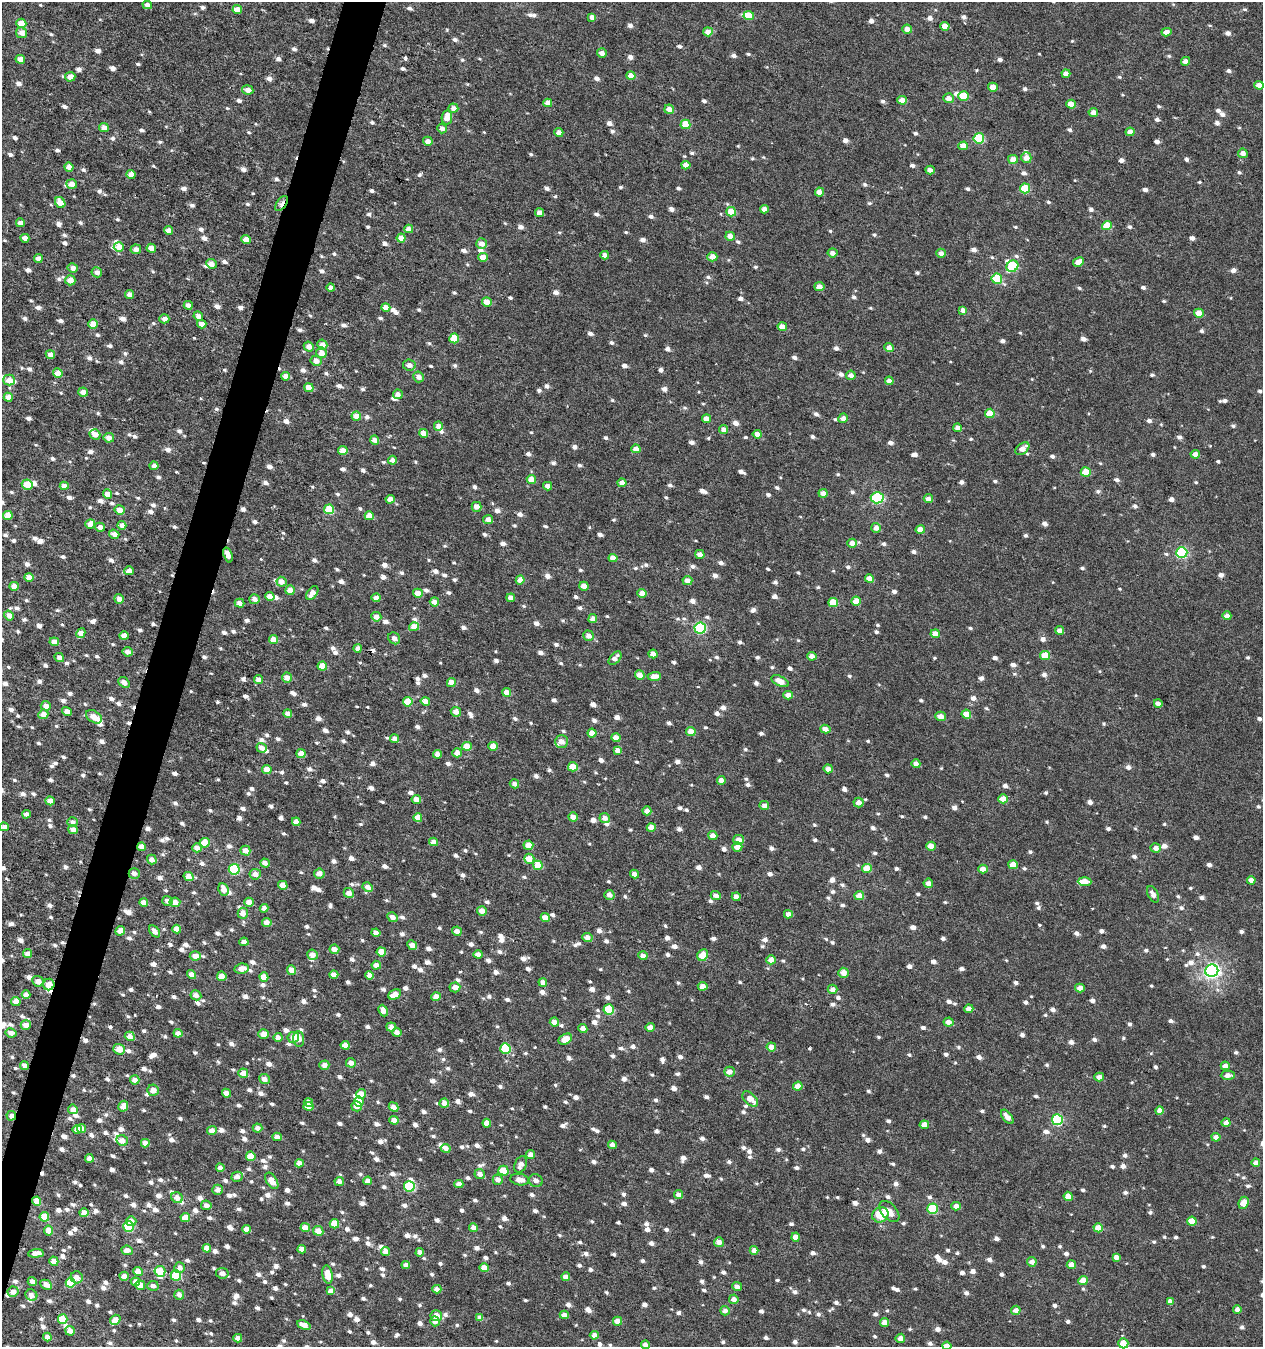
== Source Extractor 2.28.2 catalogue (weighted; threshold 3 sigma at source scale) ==
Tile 7 of 4 x 4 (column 3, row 2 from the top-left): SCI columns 2814-4074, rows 2747-4091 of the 5616 x 5441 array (HDU 1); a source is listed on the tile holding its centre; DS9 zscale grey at full resolution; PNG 1265 x 1349 px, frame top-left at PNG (2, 2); each listed source drawn as its Kron ellipse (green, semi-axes under 4 px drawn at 4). Shown black and unused: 3% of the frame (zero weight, under 3 of 6 exposures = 3% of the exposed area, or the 3 px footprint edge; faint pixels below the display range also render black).
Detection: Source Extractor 2.28.2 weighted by HDU 2 'WHT'; one run over the whole footprint, this tile lists its part. Background 3.16e-04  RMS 0.0012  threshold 0.00471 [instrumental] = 3 sigma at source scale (4.09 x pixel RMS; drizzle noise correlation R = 1.36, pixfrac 0.8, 0.0396/0.0396 arcsec/px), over >= 5 px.
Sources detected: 1618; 6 cosmic-ray / hot-pixel residue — neither listed nor drawn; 29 inside a brighter listed object's ellipse — not listed separately; of the other 1583, all 500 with FLUX_AUTO >= 0.586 (the completeness limit of this list) listed and drawn (1083 fainter detections not listed), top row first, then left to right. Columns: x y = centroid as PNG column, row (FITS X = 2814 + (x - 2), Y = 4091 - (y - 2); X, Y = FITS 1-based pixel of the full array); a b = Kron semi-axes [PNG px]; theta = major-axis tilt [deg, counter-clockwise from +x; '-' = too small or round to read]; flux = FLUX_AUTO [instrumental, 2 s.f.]
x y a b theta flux
147 5 5 4 - 0.63
237 10 5 4 - 1.2
749 15 5 5 - 1.8
592 17 4 4 - 0.66
21 23 5 4 - 2.1
945 26 4 4 - 1.1
907 29 5 4 - 0.71
708 32 5 4 - 0.87
1166 32 5 4 - 0.73
22 33 5 5 - 0.89
602 53 5 4 - 0.62
20 59 4 4 - 1.1
1186 61 4 4 - 0.59
1066 74 4 4 - 0.77
631 76 4 4 - 1.1
70 77 5 5 - 1.1
1259 85 5 4 - 0.74
993 87 5 4 - 1.4
248 90 5 4 - 0.81
963 96 5 5 - 2.7
949 98 5 5 - 0.83
902 100 5 4 - 1
548 103 4 4 - 0.79
1071 104 5 4 - 1
453 108 5 4 - 0.78
669 109 5 4 - 0.82
1093 112 5 4 - 0.67
447 117 7 5 80 1.3
685 124 5 5 - 2.7
104 128 5 4 - 0.82
442 128 5 5 - 0.59
559 132 4 4 - 0.61
1130 132 4 4 - 0.91
979 138 5 5 - 5.7
428 141 5 4 - 0.6
963 146 5 4 - 1
1243 153 5 4 - 0.61
1026 158 5 5 - 0.73
1013 159 5 4 - 0.88
686 165 4 4 - 0.81
69 167 4 4 - 1.1
930 170 4 4 - 0.6
131 174 4 4 - 0.95
71 184 5 5 - 0.69
1025 188 5 5 - 3.4
819 192 4 4 - 0.84
60 202 6 5 - 1.3
282 203 9 4 53 1.2
764 209 4 4 - 0.65
731 212 5 4 - 1.6
540 213 4 4 - 0.76
20 223 4 4 - 0.73
1107 225 5 4 - 2.3
409 229 4 4 - 0.7
168 230 4 4 - 0.84
730 236 5 4 - 0.88
25 238 4 4 - 0.74
401 238 4 4 - 1.1
246 239 4 4 - 1.2
482 244 5 5 - 0.78
119 247 5 5 - 1.1
151 248 5 4 - 1.2
136 249 5 5 - 0.72
833 253 5 4 - 0.64
941 253 5 4 - 0.6
605 255 4 4 - 0.61
483 257 4 4 - 1.1
712 257 5 4 - 1.1
38 259 4 4 - 0.81
1078 262 6 4 28 0.78
211 264 5 4 - 0.7
1012 266 6 5 - 4.7
73 268 5 5 - 0.64
97 272 5 5 - 0.61
997 279 5 5 - 4.2
70 280 5 5 - 1.1
819 287 5 4 - 0.84
331 288 4 4 - 0.62
129 295 4 4 - 0.79
487 302 5 4 - 1.1
188 305 4 4 - 0.66
386 307 4 4 - 0.86
963 310 4 4 - 0.61
1199 313 5 4 - 1.5
198 316 5 4 - 0.64
164 319 5 4 - 0.71
93 324 5 4 - 1.4
202 324 5 4 - 0.8
782 327 4 4 - 0.99
454 338 5 5 - 2.4
322 345 5 5 - 0.81
309 346 5 5 - 0.83
889 347 4 4 - 0.8
321 353 5 5 - 0.86
50 355 5 4 - 0.81
316 361 5 5 - 0.77
409 365 6 5 - 0.6
58 373 5 4 - 1.5
851 375 5 4 - 0.65
286 376 4 4 - 0.73
419 377 5 5 - 0.65
9 380 6 5 - 1.1
889 381 4 4 - 0.72
309 388 5 4 - 0.95
83 392 5 4 - 0.86
398 394 5 4 - 0.65
8 397 4 4 - 0.9
990 413 5 4 - 2.1
356 416 5 4 - 1.1
843 418 5 4 - 0.65
706 419 4 4 - 0.96
438 426 5 4 - 0.89
958 428 4 4 - 0.71
724 430 4 4 - 0.7
423 433 4 4 - 0.92
95 434 5 5 - 0.78
757 434 4 4 - 0.78
109 438 5 4 - 0.81
375 440 4 4 - 0.76
636 449 4 4 - 0.85
1022 449 8 5 38 0.84
343 451 5 4 - 1.1
1195 454 4 4 - 0.75
393 460 4 4 - 0.6
154 466 4 4 - 0.67
1086 472 5 4 - 2.1
531 479 4 4 - 1.1
622 483 4 4 - 0.72
27 485 5 5 - 2.4
64 486 4 4 - 0.73
548 486 4 4 - 0.59
823 493 4 4 - 0.71
107 494 4 4 - 1.1
877 498 6 5 - 11
390 499 4 4 - 0.75
928 499 4 4 - 0.6
476 507 5 5 - 0.82
329 509 5 5 - 4.8
120 510 5 4 - 1.2
8 515 5 4 - 1.7
369 516 4 4 - 1.1
488 520 5 4 - 0.69
90 524 5 4 - 0.99
122 525 4 4 - 0.75
100 527 5 4 - 0.73
876 528 5 5 - 0.71
920 529 4 4 - 1.1
114 534 5 4 - 0.63
852 543 5 4 - 0.73
1182 553 5 5 - 9.3
700 554 5 4 - 0.73
228 555 8 4 -70 0.99
613 558 4 4 - 0.87
129 571 5 4 - 0.82
29 577 4 4 - 1.1
869 579 4 4 - 1
520 580 4 4 - 1.2
687 581 5 4 - 0.77
281 582 5 5 - 0.9
14 586 4 4 - 0.88
584 586 4 4 - 1
290 590 5 4 - 1
312 593 8 5 54 0.91
418 593 5 4 - 1.1
642 593 4 4 - 0.98
270 596 4 4 - 0.81
376 598 4 4 - 0.65
511 598 4 4 - 0.63
119 599 5 4 - 0.68
255 599 5 5 - 0.64
856 601 4 4 - 1.6
434 602 5 4 - 0.77
833 602 5 4 - 1.9
239 603 5 4 - 0.7
9 615 5 4 - 0.79
1227 616 4 4 - 0.66
376 617 5 5 - 0.81
593 619 4 4 - 0.79
414 627 5 4 - 1.1
700 628 5 5 - 12
1060 630 4 4 - 0.65
81 633 5 4 - 1.1
935 634 4 4 - 1
124 636 5 4 - 1
588 636 5 5 - 0.78
394 638 6 5 - 0.62
274 640 4 4 - 1.1
54 642 5 4 - 0.85
358 648 4 4 - 0.71
128 652 5 4 - 0.63
653 654 4 4 - 0.73
812 656 5 4 - 0.72
1045 656 5 4 - 2.1
59 657 5 4 - 0.63
615 658 8 5 48 0.64
322 666 4 4 - 2.1
640 675 5 4 - 0.89
654 676 7 4 3 0.99
287 678 5 5 - 0.87
258 680 4 4 - 0.86
780 681 9 5 -26 1.3
124 682 6 4 -40 0.66
451 683 4 4 - 1
507 692 4 4 - 1
788 695 5 4 - 0.71
425 701 5 4 - 0.87
408 702 5 5 - 2.4
1158 703 4 4 - 0.66
46 706 5 4 - 0.71
67 711 5 4 - 0.74
456 712 5 4 - 0.82
288 713 4 4 - 0.67
43 714 5 4 - 1.1
966 714 4 4 - 1.4
940 716 5 4 - 0.82
94 717 9 5 -34 1.3
825 729 5 4 - 0.75
691 731 5 4 - 1.1
592 733 4 4 - 1
616 738 4 4 - 0.9
394 739 5 4 - 0.72
561 742 6 6 - 0.76
467 746 5 4 - 1.8
493 746 4 4 - 1.3
262 748 5 4 - 0.63
618 750 4 4 - 0.64
301 753 4 4 - 1
457 753 4 4 - 0.95
437 754 4 4 - 0.72
916 764 4 4 - 0.66
573 767 5 4 - 1.4
828 769 5 4 - 0.59
267 770 5 4 - 1.1
721 780 4 4 - 0.71
514 784 5 4 - 0.63
416 799 4 4 - 0.85
1003 799 4 4 - 1.6
50 801 4 4 - 1.1
859 802 5 5 - 0.79
764 805 5 4 - 0.59
647 811 4 4 - 0.7
26 814 4 4 - 0.62
573 817 5 4 - 0.7
418 818 4 4 - 1.3
605 818 5 5 - 0.62
73 822 5 4 - 0.64
296 822 4 4 - 0.84
4 827 4 4 - 0.71
651 827 4 4 - 1.1
73 829 5 4 - 0.7
713 836 4 4 - 0.79
739 840 5 5 - 0.77
433 842 4 4 - 0.59
205 843 5 5 - 2.7
528 845 5 4 - 1.1
931 846 4 4 - 1.1
141 847 4 4 - 0.91
737 847 5 4 - 1.2
197 848 5 4 - 0.76
1156 848 5 4 - 0.63
245 851 5 5 - 0.96
152 859 5 4 - 0.7
529 859 5 5 - 1.4
265 863 5 4 - 0.61
538 865 5 4 - 3.1
1013 865 5 4 - 1.1
867 868 5 4 - 2.1
234 869 5 5 - 6.7
983 869 5 4 - 0.84
134 873 5 5 - 0.62
255 874 5 5 - 0.81
319 874 5 5 - 0.79
634 874 4 4 - 0.63
188 877 5 4 - 1.2
1251 880 4 4 - 0.71
1085 882 7 4 -1 1.4
928 883 5 4 - 0.65
283 885 5 4 - 1.3
368 887 5 4 - 0.63
224 889 6 5 - 0.94
349 893 5 5 - 0.76
1153 894 9 5 -62 0.63
609 895 5 5 - 0.61
716 895 5 4 - 0.59
859 896 5 4 - 1.2
736 897 4 4 - 0.7
168 901 5 5 - 0.65
144 902 4 4 - 0.83
175 902 5 4 - 0.87
249 902 4 4 - 1
264 908 4 4 - 0.67
482 911 5 4 - 0.8
243 913 5 5 - 0.83
788 914 4 4 - 0.71
393 917 5 4 - 0.62
545 918 4 4 - 1
267 922 5 4 - 0.76
177 929 4 4 - 1.1
120 931 5 4 - 1.2
155 931 7 4 -51 0.63
457 931 5 4 - 0.72
376 933 4 4 - 0.75
587 937 5 4 - 0.72
244 942 4 4 - 0.81
412 945 5 4 - 0.69
334 949 5 4 - 0.78
381 952 4 4 - 1.4
28 954 4 4 - 0.78
478 954 4 4 - 0.72
312 955 5 5 - 0.75
703 955 6 5 - 1.6
195 956 5 4 - 0.87
643 956 4 4 - 0.7
771 960 5 4 - 0.79
376 965 5 4 - 0.84
242 969 7 5 9 1
291 970 5 4 - 0.91
1212 971 6 6 - 30
843 973 5 5 - 1
192 975 5 4 - 0.7
334 975 4 4 - 0.66
222 976 5 4 - 1.1
369 976 4 4 - 0.75
264 977 4 4 - 1.2
38 981 6 5 - 0.85
543 982 4 4 - 0.68
49 985 6 5 - 1.3
703 986 5 4 - 0.87
455 987 5 5 - 0.76
1080 988 5 4 - 0.68
833 989 5 4 - 0.66
395 994 7 4 26 1.3
26 995 4 4 - 0.86
196 995 5 5 - 0.7
436 997 4 4 - 0.89
16 1001 5 4 - 1.2
609 1009 5 5 - 4.7
969 1009 4 4 - 0.7
383 1011 6 4 -66 0.69
554 1022 4 4 - 0.78
948 1022 5 4 - 0.73
26 1025 5 5 - 0.67
391 1027 5 4 - 0.68
650 1027 5 4 - 0.67
583 1028 4 4 - 0.72
397 1032 4 4 - 0.71
11 1033 5 4 - 0.7
178 1033 4 4 - 0.7
263 1034 5 4 - 1
130 1036 5 4 - 0.92
278 1037 4 4 - 0.72
293 1037 6 5 - 0.98
299 1039 8 5 -86 1.2
565 1039 7 5 28 1.5
345 1045 4 4 - 1.3
771 1047 5 4 - 0.74
119 1049 6 5 - 1.4
505 1049 5 5 - 5.9
351 1063 5 4 - 0.61
24 1065 4 4 - 0.62
324 1065 5 4 - 0.73
1225 1066 4 4 - 0.78
729 1072 5 5 - 0.78
243 1073 5 5 - 1
1228 1075 7 4 1 0.75
1099 1077 5 4 - 0.78
265 1079 5 5 - 0.71
135 1080 5 4 - 0.76
798 1086 4 4 - 1.2
153 1090 5 5 - 0.84
226 1093 4 4 - 0.76
361 1094 5 4 - 1.1
750 1099 9 5 -44 1.2
359 1102 5 5 - 1.6
308 1103 5 4 - 1.1
444 1103 5 4 - 0.84
123 1106 5 4 - 0.91
308 1106 5 4 - 0.95
357 1106 5 5 - 0.72
393 1107 5 4 - 0.78
73 1109 5 4 - 0.72
1160 1110 4 4 - 0.84
11 1116 5 4 - 0.72
1007 1117 8 4 -52 0.73
394 1120 5 4 - 0.68
1057 1120 5 5 - 8.6
1226 1122 4 4 - 0.67
487 1123 4 4 - 1
924 1125 4 4 - 1.1
82 1128 4 4 - 1.1
257 1128 5 4 - 0.59
77 1129 4 4 - 0.8
212 1131 5 4 - 0.7
277 1137 5 4 - 0.7
1216 1137 4 4 - 0.69
122 1140 6 5 - 0.79
145 1143 4 4 - 0.85
612 1145 4 4 - 0.63
446 1148 5 4 - 0.7
530 1155 4 4 - 0.7
251 1156 5 4 - 1.6
89 1158 4 4 - 0.71
299 1163 4 4 - 0.73
1256 1163 4 4 - 0.65
521 1164 9 6 67 0.72
220 1168 4 4 - 0.62
503 1171 5 5 - 2
480 1174 5 5 - 0.72
237 1177 5 5 - 0.76
498 1180 5 5 - 0.75
520 1180 9 5 -9 0.97
272 1181 9 5 -57 1.2
339 1181 5 4 - 0.7
368 1181 4 4 - 0.66
536 1181 7 6 - 0.6
459 1184 4 4 - 0.72
409 1186 5 5 - 7.6
217 1190 5 5 - 0.62
679 1194 4 4 - 0.59
1068 1196 4 4 - 1.5
177 1198 6 5 - 0.75
36 1201 4 4 - 1.5
1244 1203 6 5 - 1.4
206 1205 5 4 - 0.59
956 1206 4 4 - 0.72
933 1209 5 5 - 6.3
889 1211 12 7 -47 1
84 1213 4 4 - 0.89
880 1215 8 7 - 2.7
44 1217 5 5 - 2.5
185 1218 4 4 - 1.9
131 1221 5 5 - 0.85
1192 1221 5 4 - 2
334 1224 5 4 - 1.8
128 1226 5 5 - 5.2
305 1228 5 4 - 1
473 1228 4 4 - 0.7
1098 1228 4 4 - 1.6
246 1229 4 4 - 0.94
48 1230 5 4 - 1.1
318 1231 5 5 - 1
796 1237 4 4 - 1.1
719 1242 5 5 - 0.68
207 1248 4 4 - 1.2
302 1249 4 4 - 0.68
127 1250 6 4 -7 0.64
754 1250 4 4 - 0.7
385 1251 4 4 - 0.96
420 1252 4 4 - 0.63
36 1253 8 4 4 0.95
1116 1257 4 4 - 0.7
54 1261 5 4 - 1.1
1032 1262 5 4 - 0.69
406 1265 4 4 - 0.59
1071 1265 4 4 - 1
179 1268 5 5 - 0.61
484 1268 4 4 - 1.1
138 1271 5 4 - 1.1
160 1271 5 5 - 1.6
222 1273 6 5 - 0.64
176 1275 5 5 - 4.7
328 1275 9 5 -80 1.8
124 1276 4 4 - 0.85
77 1277 6 6 - 0.94
566 1277 4 4 - 0.7
1083 1280 5 4 - 1.7
32 1281 4 4 - 0.63
135 1282 5 4 - 0.77
70 1283 5 5 - 3.2
46 1285 6 4 -27 0.91
140 1285 5 5 - 1
153 1286 6 5 - 0.59
737 1287 5 4 - 0.59
437 1289 4 4 - 0.6
331 1291 4 4 - 0.75
13 1292 5 5 - 0.85
31 1295 6 5 - 0.6
179 1295 5 4 - 0.65
734 1299 5 4 - 0.63
1170 1301 4 4 - 0.78
1237 1309 4 4 - 0.59
1016 1310 5 4 - 0.74
725 1311 4 4 - 0.63
564 1315 4 4 - 0.63
436 1316 6 5 - 1.1
480 1318 4 4 - 0.72
63 1319 5 4 - 2.8
115 1320 5 4 - 1.1
435 1321 5 4 - 0.77
617 1321 4 4 - 0.98
884 1322 4 4 - 0.88
304 1325 7 4 -24 0.95
70 1331 5 4 - 0.83
594 1335 4 4 - 0.64
47 1337 4 4 - 0.64
238 1338 4 4 - 0.64
900 1338 5 4 - 0.73
1123 1343 5 5 - 1.5
645 1345 4 4 - 0.62
947 1346 4 4 - 0.71
Overlapping masked pixels (flux is a lower limit): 7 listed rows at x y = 282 203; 228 555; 141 847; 49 985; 24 1065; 11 1116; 36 1201
Isophote crosses this tile's border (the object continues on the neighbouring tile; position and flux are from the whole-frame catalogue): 2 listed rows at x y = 645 1345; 947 1346